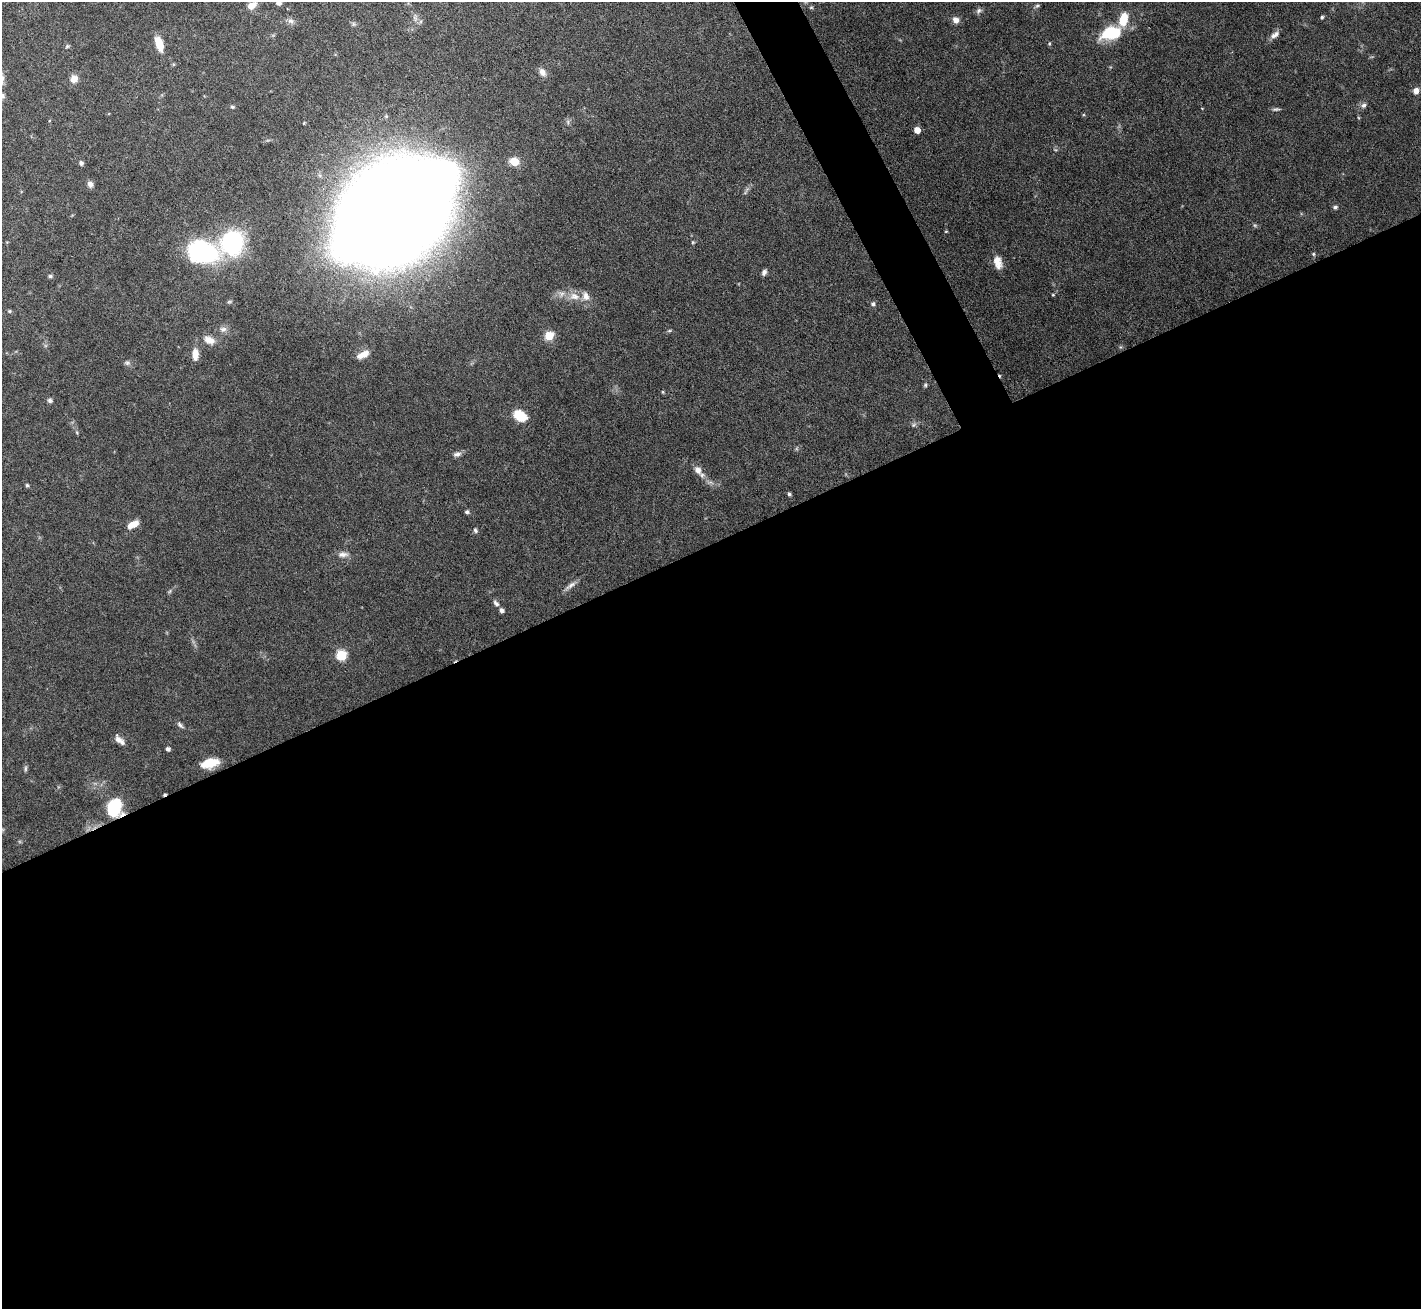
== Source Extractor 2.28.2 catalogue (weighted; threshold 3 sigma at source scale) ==
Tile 15 of 4 x 4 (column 3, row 4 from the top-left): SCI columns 2839-4257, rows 152-1458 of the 5676 x 5665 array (HDU 1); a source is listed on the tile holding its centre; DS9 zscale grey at full resolution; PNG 1423 x 1311 px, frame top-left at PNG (2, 2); no overlay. Shown black and unused: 60% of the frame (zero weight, under 5 of 10 exposures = <1% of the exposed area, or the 3 px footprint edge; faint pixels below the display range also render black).
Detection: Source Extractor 2.28.2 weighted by HDU 2 'WHT'; one run over the whole footprint, this tile lists its part. Background 0.0674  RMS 0.0024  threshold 0.00968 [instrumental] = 3 sigma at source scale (4.09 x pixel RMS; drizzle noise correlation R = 1.36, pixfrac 0.8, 0.05/0.05 arcsec/px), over >= 5 px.
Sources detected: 73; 1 cosmic-ray / hot-pixel residue — not listed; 3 inside a brighter listed object's ellipse — not listed separately; the other 69 listed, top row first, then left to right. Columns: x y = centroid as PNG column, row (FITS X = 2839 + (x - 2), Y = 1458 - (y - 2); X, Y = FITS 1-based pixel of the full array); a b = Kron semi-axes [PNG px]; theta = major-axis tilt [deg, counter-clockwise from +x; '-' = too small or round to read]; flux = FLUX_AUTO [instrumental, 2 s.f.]
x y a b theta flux
278 3 6 5 - 0.75
251 6 10 7 32 2
1037 6 6 5 - 0.4
811 7 6 4 0 0.26
979 11 9 6 57 0.61
1322 17 4 4 - 0.4
1123 19 14 8 77 4.8
956 20 8 7 - 1.3
291 21 9 6 -16 0.79
1111 33 19 11 12 11
1275 35 13 6 35 1.1
159 44 15 7 -73 4.1
1049 44 5 4 - 0.26
67 46 6 4 22 0.31
542 72 11 8 -56 1.2
74 79 8 7 - 1.9
1416 91 7 6 - 1.3
3 96 7 6 - 0.51
1364 105 8 6 53 0.72
232 107 5 4 - 0.36
1276 109 11 4 8 0.48
917 130 5 5 - 2.5
514 161 9 7 -20 3.4
81 163 5 5 - 0.57
90 184 7 6 - 0.96
1335 207 6 5 - 0.47
394 211 88 44 37 1800
946 231 5 3 - 0.17
693 242 5 4 - 0.26
232 243 21 19 74 25
202 252 29 19 -9 31
1313 254 5 4 - 0.3
998 262 16 9 -76 2.3
764 272 7 5 65 0.68
50 276 5 4 - 0.4
1053 295 5 3 - 0.2
574 296 16 11 -13 2.6
873 304 5 5 - 0.54
10 311 5 4 - 0.27
223 329 10 7 8 0.97
549 336 5 5 - 9.4
209 340 16 10 -24 2.1
363 354 15 6 25 2.1
195 355 13 7 -88 2.1
127 363 7 6 - 0.54
925 385 5 4 - 0.33
662 392 5 3 - 0.22
50 400 6 6 - 0.52
520 416 13 9 -30 5.4
913 425 7 5 36 0.46
457 454 10 6 16 0.82
698 470 12 8 -52 1.6
27 485 4 4 - 0.35
789 494 5 4 - 0.38
467 512 5 5 - 0.41
133 524 13 7 27 2.4
475 530 7 5 -64 0.44
343 554 15 7 3 1.2
571 585 18 5 34 1.1
170 591 6 4 71 0.31
496 603 9 5 -45 0.66
502 610 6 5 - 0.62
341 655 6 6 - 13
180 725 10 5 -46 0.58
119 740 14 6 -43 1.3
168 749 4 4 - 0.69
209 763 18 9 14 4.9
25 768 9 4 89 0.42
113 808 16 14 -88 11
Overlapping masked pixels (flux is a lower limit): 1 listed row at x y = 113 808
Isophote crosses this tile's border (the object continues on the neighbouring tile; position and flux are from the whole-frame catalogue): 2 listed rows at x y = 278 3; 3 96